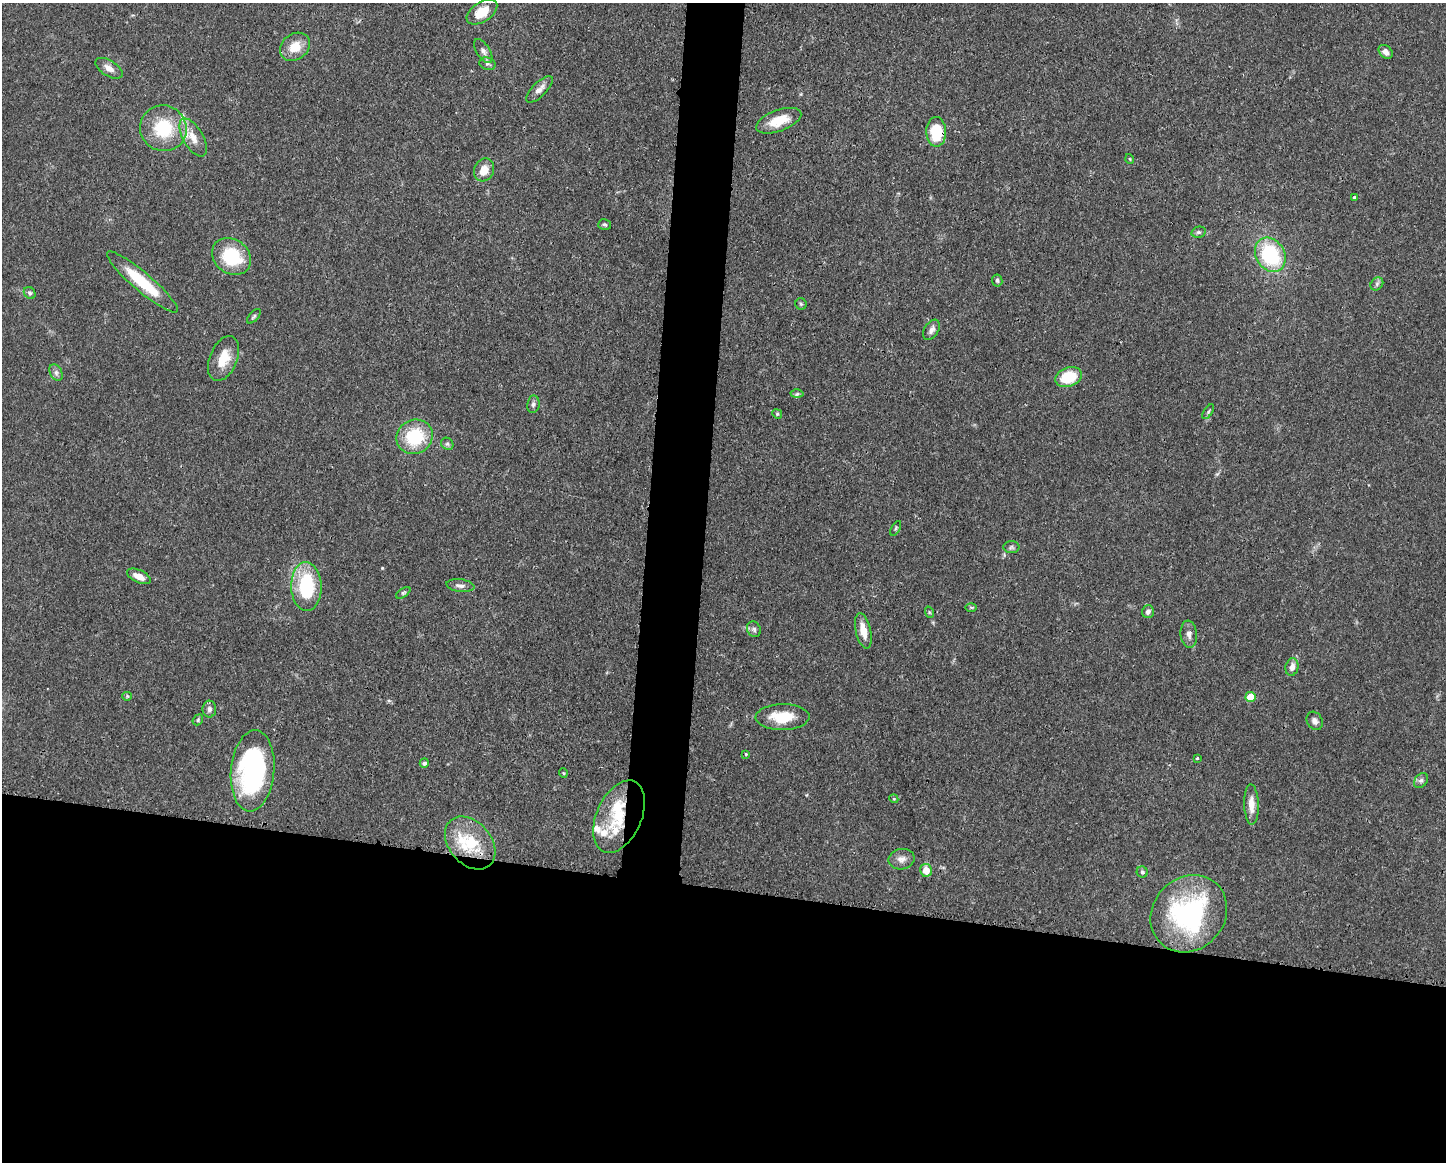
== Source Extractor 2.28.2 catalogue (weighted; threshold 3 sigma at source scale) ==
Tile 11 of 3 x 4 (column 2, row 4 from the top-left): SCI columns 1557-3000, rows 6-1165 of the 4668 x 4652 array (HDU 1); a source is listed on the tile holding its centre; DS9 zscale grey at full resolution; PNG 1448 x 1164 px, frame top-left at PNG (2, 3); each listed source drawn as its Kron ellipse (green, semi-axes under 4 px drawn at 4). Shown black and unused: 27% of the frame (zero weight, under 3 of 4 exposures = <1% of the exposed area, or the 3 px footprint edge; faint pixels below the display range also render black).
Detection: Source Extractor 2.28.2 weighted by HDU 2 'WHT'; one run over the whole footprint, this tile lists its part. Background 0.0443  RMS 0.0029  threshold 0.0129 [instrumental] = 3 sigma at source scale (4.5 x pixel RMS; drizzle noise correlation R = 1.50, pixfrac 1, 0.05/0.05 arcsec/px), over >= 5 px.
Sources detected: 74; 7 inside a brighter listed object's ellipse — not listed separately; the other 67 listed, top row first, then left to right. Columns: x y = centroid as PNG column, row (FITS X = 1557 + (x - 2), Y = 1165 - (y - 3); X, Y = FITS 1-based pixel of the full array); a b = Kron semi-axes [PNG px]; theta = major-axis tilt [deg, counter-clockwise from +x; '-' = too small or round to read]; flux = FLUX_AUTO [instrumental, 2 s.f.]
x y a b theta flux
482 12 17 9 33 6.3
295 47 16 13 39 5.1
483 51 14 6 -57 1.3
1386 52 8 6 -42 1.6
487 64 8 6 -19 0.74
109 68 15 7 -32 2
540 89 17 7 45 2
779 121 24 10 20 6.7
163 128 23 22 - 14
936 132 15 10 -89 10
193 137 21 10 -60 3.7
1130 159 5 3 - 0.24
484 170 12 9 64 3.4
1354 197 3 3 - 1.1
605 224 6 5 - 0.5
1199 232 7 5 14 0.61
1270 255 18 14 -59 22
231 256 21 17 -36 15
997 280 6 5 - 0.6
142 282 45 9 -41 12
1377 284 7 5 48 0.73
30 293 6 5 - 0.66
801 304 6 5 - 0.48
254 316 9 4 48 0.56
931 330 11 7 57 1.4
224 359 24 13 68 5.7
56 373 9 6 -64 0.91
1068 377 14 9 19 9.5
797 394 6 4 2 0.51
533 404 8 6 80 0.86
1208 412 8 4 56 0.5
777 414 5 4 - 0.39
415 437 18 17 - 15
447 444 6 5 - 0.59
896 528 8 3 60 0.39
1011 547 8 6 1 0.7
139 576 13 6 -25 2.7
460 586 14 6 -7 1.3
306 587 24 15 -88 19
403 593 8 4 35 0.5
971 607 6 4 -1 0.37
929 612 6 3 -72 0.33
1148 612 6 6 - 0.97
754 629 8 6 -61 0.81
863 631 18 7 -77 3.7
1189 634 13 8 -84 1.6
1292 667 9 6 78 1.8
127 696 4 4 - 0.31
1251 697 5 5 - 8.1
209 709 8 7 - 0.97
782 717 27 13 1 8.5
198 720 6 4 50 0.44
1315 721 10 7 -61 1.2
746 754 3 2 - 0.29
1197 758 3 3 - 0.49
424 763 5 4 - 0.73
253 771 41 21 85 52
563 773 5 3 - 0.24
1421 780 8 6 48 0.84
894 799 4 3 - 0.29
1251 804 20 7 -88 3.1
619 817 38 22 66 15
470 843 30 21 -49 14
902 859 13 10 10 1.8
926 870 6 6 - 3.8
1142 872 5 5 - 0.5
1189 914 41 36 47 43
Overlapping masked pixels (flux is a lower limit): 2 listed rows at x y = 936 132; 619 817